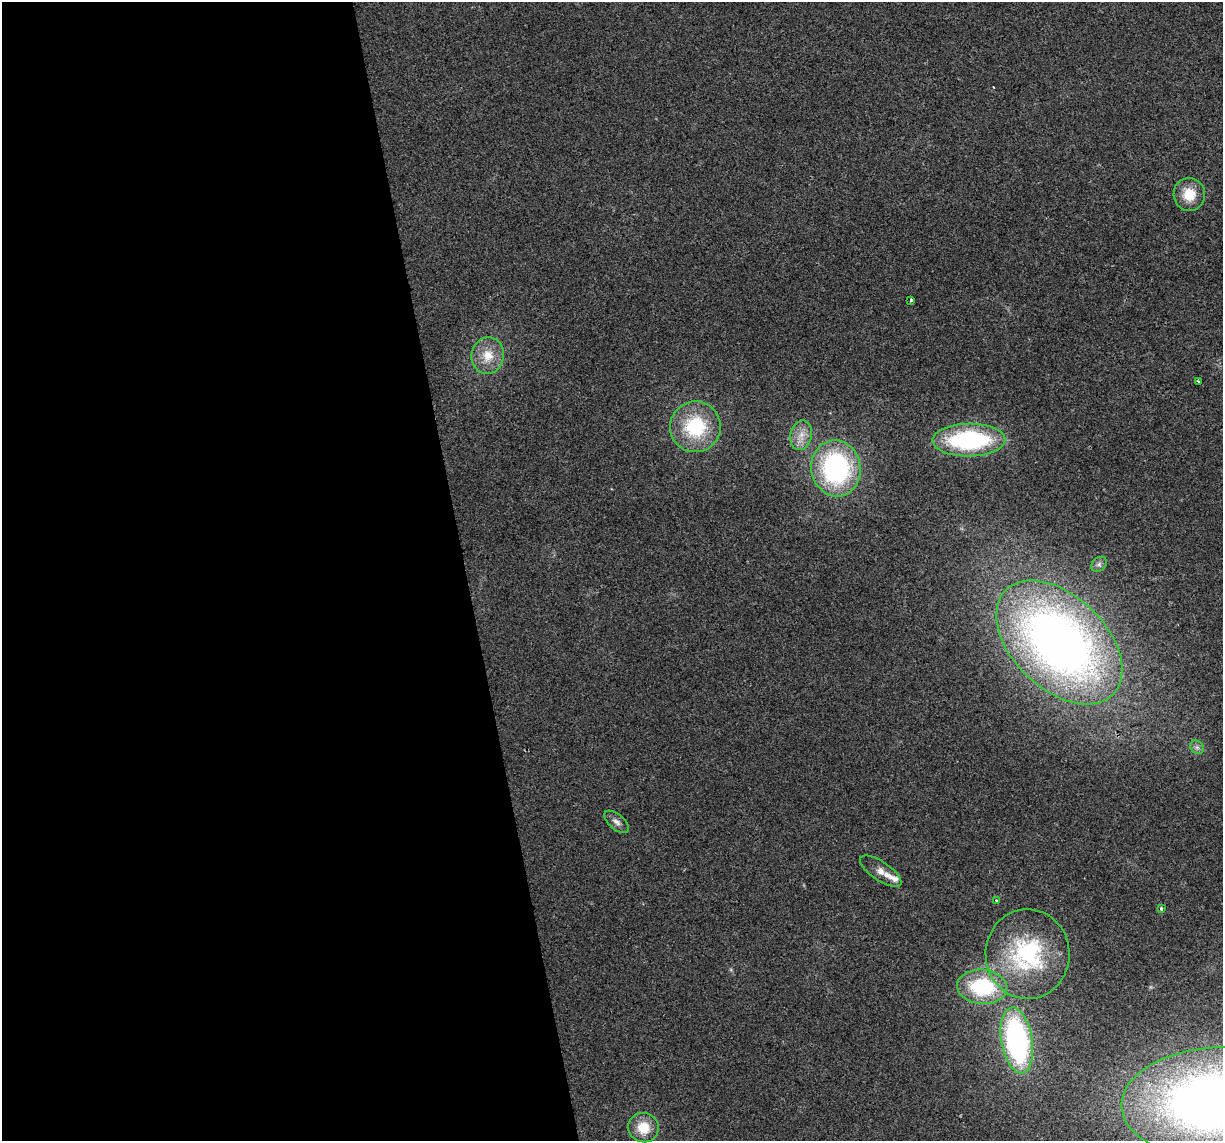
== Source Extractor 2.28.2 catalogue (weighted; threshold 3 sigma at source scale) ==
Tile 9 of 4 x 4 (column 1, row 3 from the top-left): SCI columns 1-1221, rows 1214-2352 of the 4883 x 4659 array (HDU 1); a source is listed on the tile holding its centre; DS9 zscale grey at full resolution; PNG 1225 x 1143 px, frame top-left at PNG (2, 2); each listed source drawn as its Kron ellipse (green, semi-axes under 4 px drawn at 4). Shown black and unused: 38% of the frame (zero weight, under 2 of 3 exposures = <1% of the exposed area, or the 3 px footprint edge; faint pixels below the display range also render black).
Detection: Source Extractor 2.28.2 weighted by HDU 2 'WHT'; one run over the whole footprint, this tile lists its part. Background 0.0499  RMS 0.0068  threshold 0.0307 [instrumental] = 3 sigma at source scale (4.5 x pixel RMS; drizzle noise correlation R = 1.50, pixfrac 1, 0.0396/0.0396 arcsec/px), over >= 5 px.
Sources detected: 22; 2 inside a brighter listed object's ellipse — not listed separately; the other 20 listed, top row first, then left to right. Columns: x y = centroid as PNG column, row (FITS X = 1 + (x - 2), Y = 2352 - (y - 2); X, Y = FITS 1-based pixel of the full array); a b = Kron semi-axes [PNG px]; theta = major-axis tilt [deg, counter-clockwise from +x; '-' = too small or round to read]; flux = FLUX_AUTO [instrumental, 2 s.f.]
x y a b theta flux
1189 194 16 15 - 15
911 300 3 3 - 2.8
488 356 18 16 82 14
1198 381 3 2 - 0.97
695 427 25 25 - 44
801 435 15 10 79 7.6
969 440 36 16 1 90
836 468 28 24 -81 110
1099 564 9 6 43 2.1
1059 642 75 46 -44 470
1197 747 7 6 - 2.2
616 822 15 7 -39 3.6
881 871 24 9 -34 6.6
996 900 3 3 - 3.7
1161 908 3 3 - 2.3
1028 954 45 42 -89 79
982 987 25 17 -5 54
1017 1040 33 15 -80 140
1215 1102 94 54 3 740
643 1128 15 14 - 15
Isophote crosses this tile's border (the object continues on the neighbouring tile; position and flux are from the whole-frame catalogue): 1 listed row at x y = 1215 1102